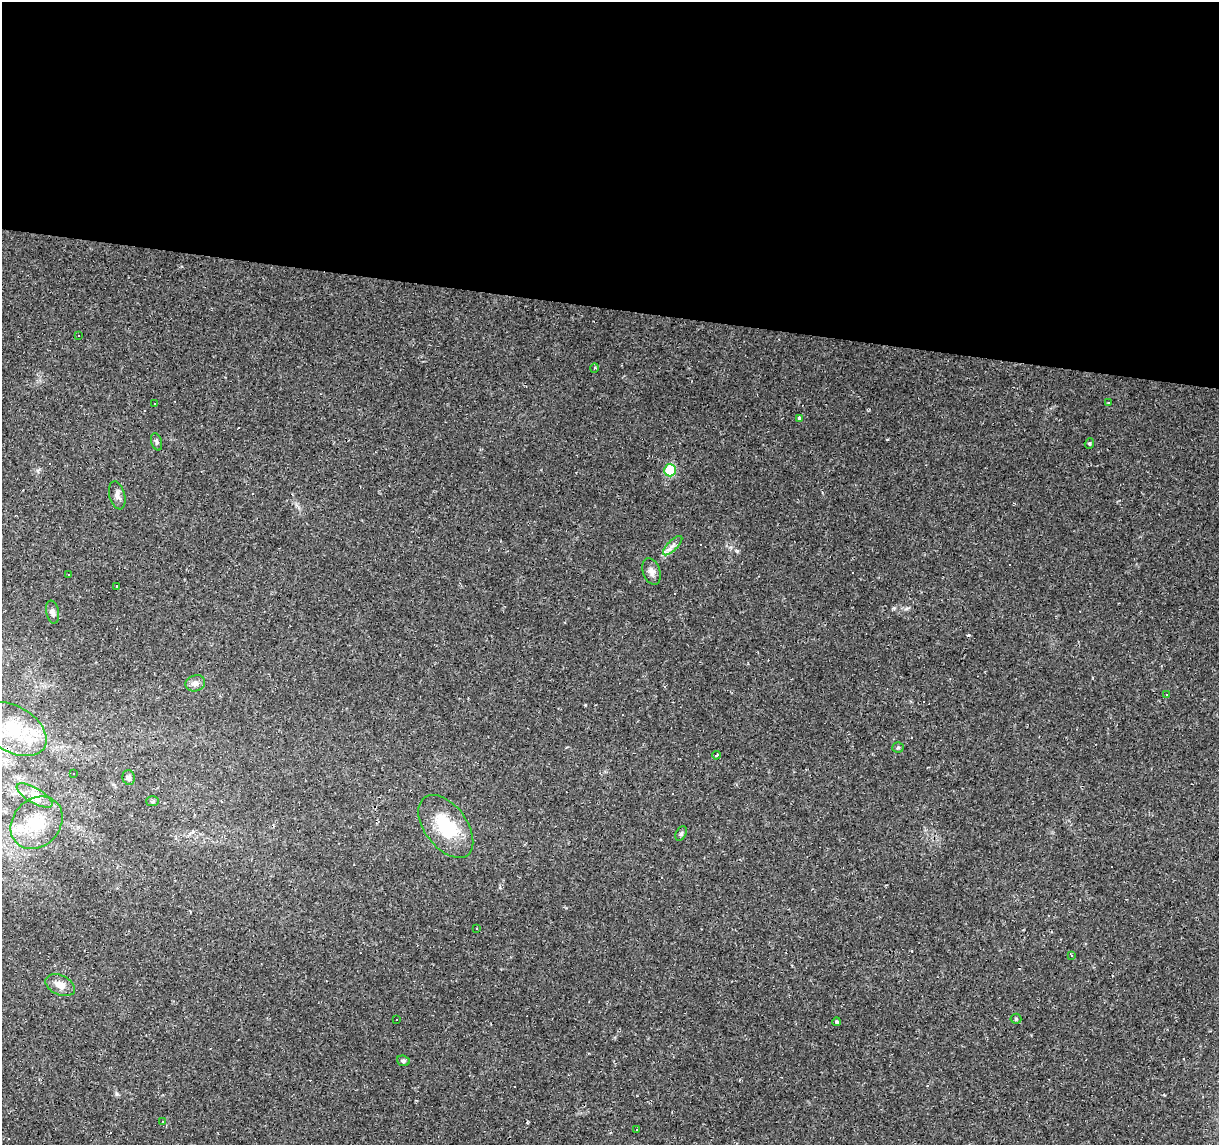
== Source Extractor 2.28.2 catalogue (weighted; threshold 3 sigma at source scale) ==
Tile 3 of 4 x 4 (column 3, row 1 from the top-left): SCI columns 2437-3653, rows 3713-4855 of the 4869 x 5077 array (HDU 1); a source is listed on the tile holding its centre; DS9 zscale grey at full resolution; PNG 1221 x 1147 px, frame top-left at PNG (2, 2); each listed source drawn as its Kron ellipse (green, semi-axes under 4 px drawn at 4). Shown black and unused: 27% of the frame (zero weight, under 2 of 3 exposures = <1% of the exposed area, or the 3 px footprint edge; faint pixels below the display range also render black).
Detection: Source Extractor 2.28.2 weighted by HDU 2 'WHT'; one run over the whole footprint, this tile lists its part. Background 0.0556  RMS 0.0046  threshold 0.0207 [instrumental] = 3 sigma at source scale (4.5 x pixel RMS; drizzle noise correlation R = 1.50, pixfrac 1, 0.0396/0.0396 arcsec/px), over >= 5 px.
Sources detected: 60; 24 cosmic-ray / hot-pixel residue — neither listed nor drawn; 1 inside a brighter listed object's ellipse — not listed separately; the other 35 listed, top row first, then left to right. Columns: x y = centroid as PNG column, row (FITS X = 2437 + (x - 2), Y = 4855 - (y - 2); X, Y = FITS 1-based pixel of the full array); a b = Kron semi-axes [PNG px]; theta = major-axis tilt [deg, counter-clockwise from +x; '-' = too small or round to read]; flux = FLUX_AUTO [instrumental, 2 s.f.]
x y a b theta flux
78 336 3 3 - 1.4
595 368 4 3 - 0.49
1108 403 3 3 - 1.4
155 404 3 3 - 0.93
800 418 3 3 - 2.1
156 442 9 5 -72 0.95
1089 443 5 4 - 0.62
670 470 6 6 - 23
117 495 14 7 -76 2.3
673 546 13 5 45 2.2
651 571 13 8 -70 2.4
68 575 3 2 - 0.54
117 586 3 2 - 0.47
53 612 11 6 -79 1.6
195 683 10 8 19 2.2
1166 694 3 2 - 0.47
13 729 37 23 -30 24
898 747 5 5 - 0.69
716 755 4 3 - 0.7
73 773 3 2 - 0.3
129 778 7 6 - 1.4
35 796 20 7 -30 4.5
153 801 6 5 - 0.76
37 823 28 23 47 17
446 826 36 21 -53 22
681 834 8 5 62 0.88
477 928 3 2 - 0.36
1071 956 4 3 - 0.65
60 985 15 9 -26 4.1
396 1019 3 3 - 1.1
1016 1019 5 5 - 0.6
836 1022 4 4 - 0.73
403 1061 6 5 - 0.84
163 1122 3 3 - 0.55
637 1129 3 3 - 0.85
Unlisted compact peaks at least as high as the median listed source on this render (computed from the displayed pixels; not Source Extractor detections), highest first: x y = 894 608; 737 551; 117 1094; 585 705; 906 609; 887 439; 38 471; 1164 1095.